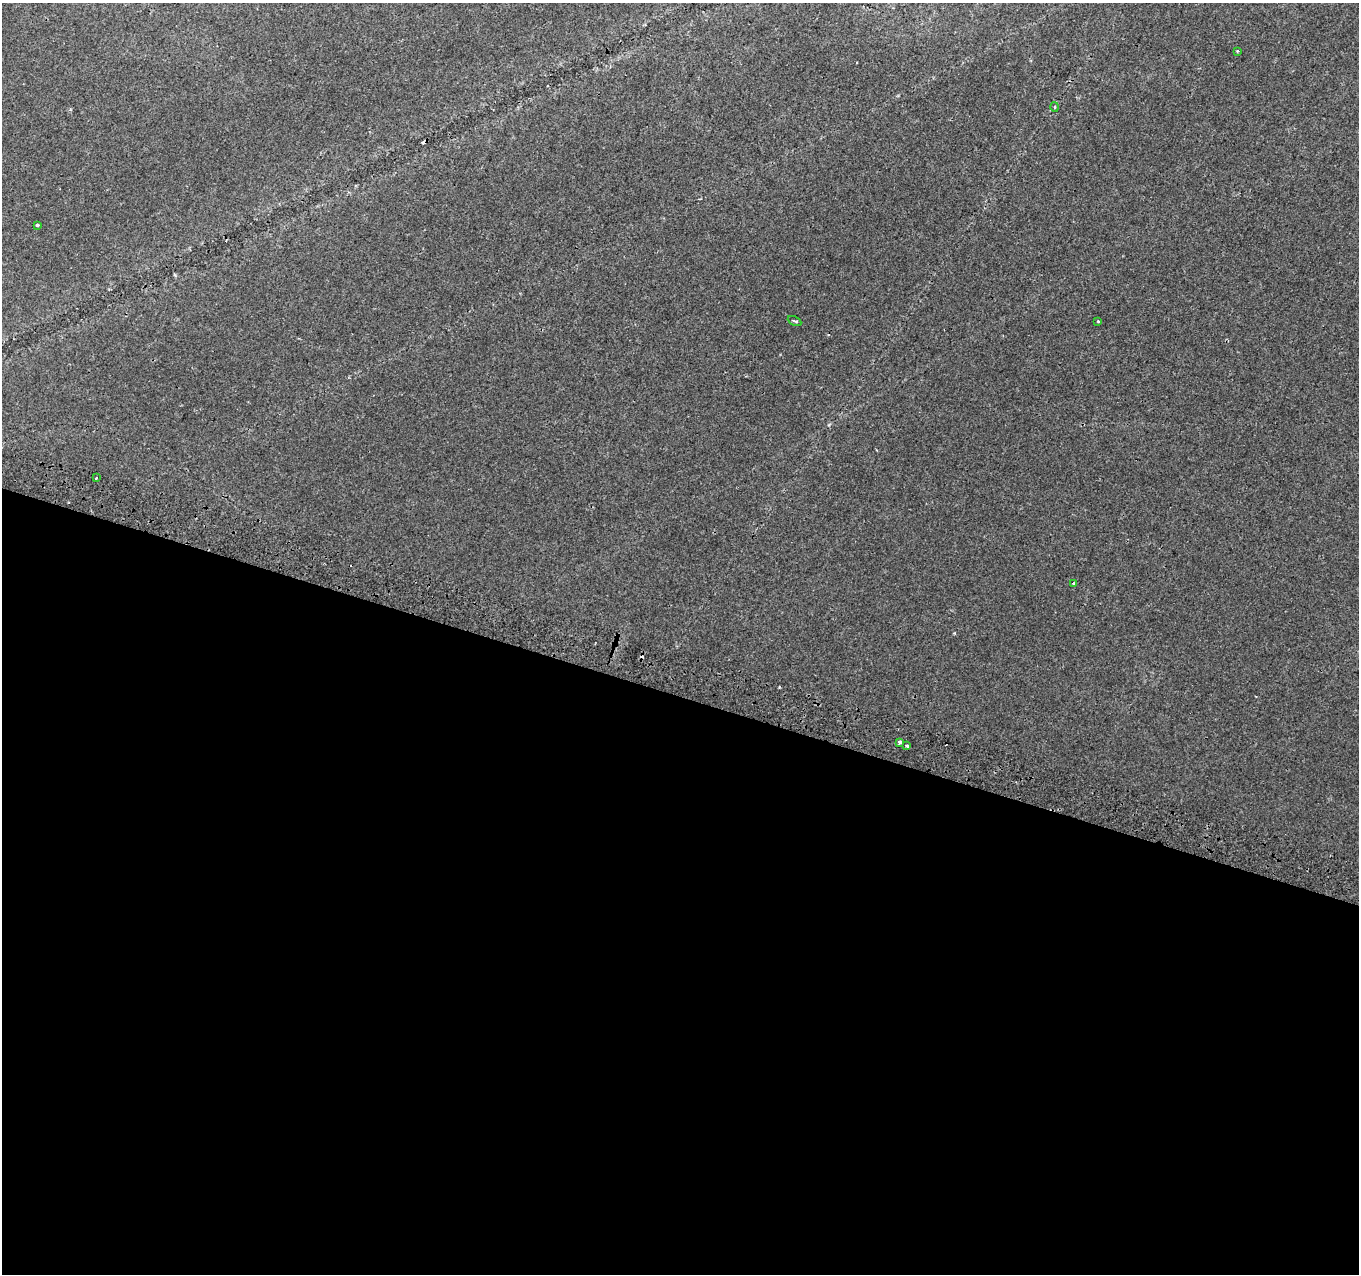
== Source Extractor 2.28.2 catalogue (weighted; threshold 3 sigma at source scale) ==
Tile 14 of 4 x 4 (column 2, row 4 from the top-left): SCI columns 1379-2735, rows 319-1590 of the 5462 x 5661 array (HDU 1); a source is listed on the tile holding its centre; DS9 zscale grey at full resolution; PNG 1361 x 1276 px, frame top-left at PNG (2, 3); each listed source drawn as its Kron ellipse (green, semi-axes under 4 px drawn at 4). Shown black and unused: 45% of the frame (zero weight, under 2 of 3 exposures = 2% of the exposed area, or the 3 px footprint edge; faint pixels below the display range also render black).
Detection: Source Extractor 2.28.2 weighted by HDU 2 'WHT'; one run over the whole footprint, this tile lists its part. Background 0.00388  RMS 0.0036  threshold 0.016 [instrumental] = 3 sigma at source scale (4.5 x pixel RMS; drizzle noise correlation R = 1.50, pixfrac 1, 0.0396/0.0396 arcsec/px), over >= 5 px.
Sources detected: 12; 3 cosmic-ray / hot-pixel residue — neither listed nor drawn; the other 9 listed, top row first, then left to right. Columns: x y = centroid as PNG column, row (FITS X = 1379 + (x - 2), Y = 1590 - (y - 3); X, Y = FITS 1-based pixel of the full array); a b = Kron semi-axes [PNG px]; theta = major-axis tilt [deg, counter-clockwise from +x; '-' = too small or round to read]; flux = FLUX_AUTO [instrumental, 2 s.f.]
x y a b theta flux
1237 51 4 3 - 0.37
1055 107 5 3 - 0.4
37 225 3 3 - 1.1
794 321 7 3 -25 0.47
1098 321 3 3 - 0.33
96 478 2 2 - 0.26
1074 583 3 3 - 0.54
900 742 3 3 - 1.6
907 746 4 3 - 1.1